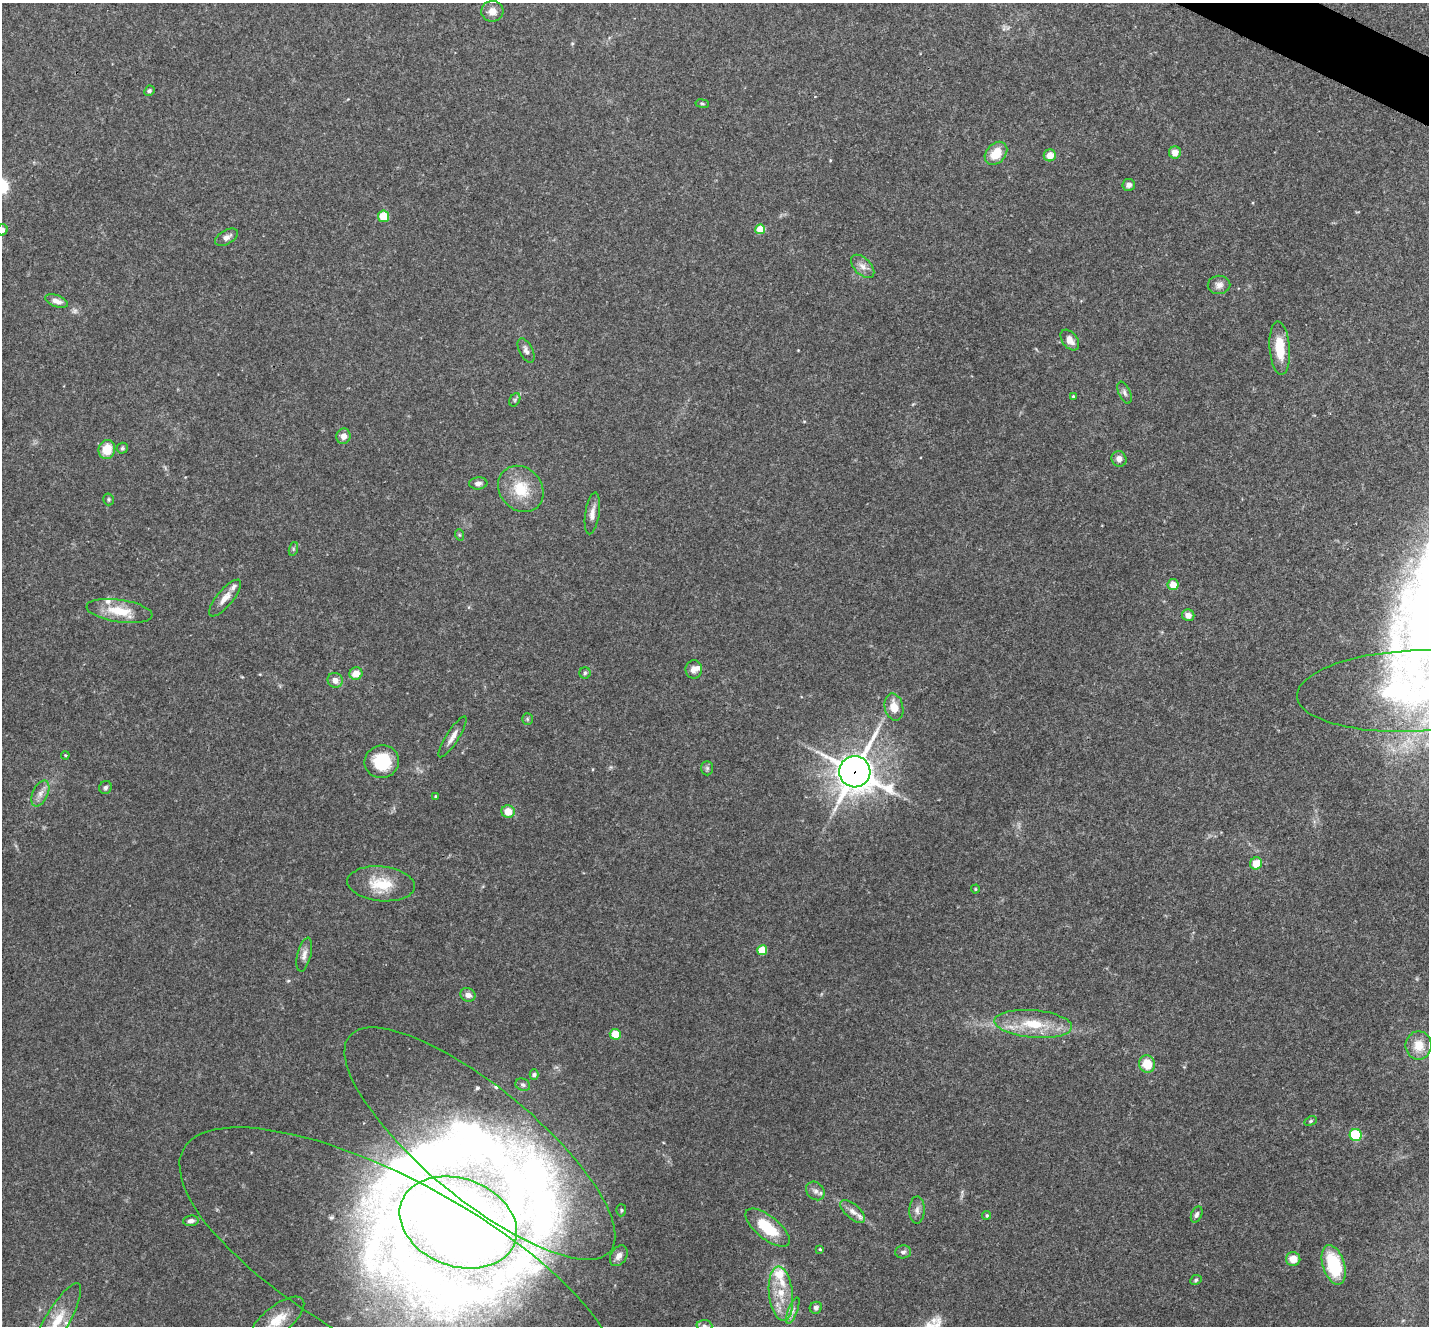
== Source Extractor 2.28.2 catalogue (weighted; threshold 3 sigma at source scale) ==
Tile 10 of 4 x 4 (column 2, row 3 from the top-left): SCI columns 1434-2860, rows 1609-2932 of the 5718 x 5728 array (HDU 1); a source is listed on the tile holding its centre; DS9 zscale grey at full resolution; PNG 1431 x 1328 px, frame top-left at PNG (2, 3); each listed source drawn as its Kron ellipse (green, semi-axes under 4 px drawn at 4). Shown black and unused: <1% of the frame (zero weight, under 3 of 4 exposures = <1% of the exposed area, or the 3 px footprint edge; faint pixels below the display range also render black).
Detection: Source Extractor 2.28.2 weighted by HDU 2 'WHT'; one run over the whole footprint, this tile lists its part. Background 0.113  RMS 0.007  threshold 0.0314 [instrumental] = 3 sigma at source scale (4.5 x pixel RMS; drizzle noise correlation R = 1.50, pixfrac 1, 0.05/0.05 arcsec/px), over >= 5 px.
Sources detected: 103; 1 too faint to see at this stretch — neither listed nor drawn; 15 inside a brighter listed object's ellipse — not listed separately; the other 87 listed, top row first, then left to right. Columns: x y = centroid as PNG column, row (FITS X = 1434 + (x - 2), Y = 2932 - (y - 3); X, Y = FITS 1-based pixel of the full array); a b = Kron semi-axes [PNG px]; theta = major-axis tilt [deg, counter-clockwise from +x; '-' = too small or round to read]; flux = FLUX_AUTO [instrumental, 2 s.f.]
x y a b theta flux
492 11 11 10 - 5.5
149 91 5 4 - 1.4
702 104 7 3 -9 0.89
996 153 13 9 46 13
1175 153 6 6 - 6.1
1050 155 6 6 - 7.5
1129 185 6 6 - 2.6
383 216 5 5 - 16
760 229 5 5 - 22
2 230 5 5 - 3.7
227 237 12 7 30 3.5
863 266 14 8 -45 4.8
1219 285 11 9 2 3.9
56 301 12 6 -19 4.7
1070 340 11 7 -53 5.3
1280 348 27 10 -86 19
526 350 13 6 -63 3.1
1124 393 12 5 -66 2.3
1073 396 4 3 - 0.76
515 400 7 5 61 1.3
343 436 7 7 - 4.9
122 448 5 5 - 1.2
107 449 9 8 - 14
1119 459 8 7 - 3.9
478 483 9 6 5 2.7
521 489 25 21 -49 22
109 499 6 5 - 1.1
592 513 21 7 82 5.1
460 535 6 4 -70 0.82
293 549 7 4 72 1.1
1173 585 5 5 - 9.5
225 598 23 8 50 6.9
120 611 33 11 -8 19
1188 615 6 6 - 4.3
694 669 9 8 - 4.3
585 673 6 5 - 1.4
356 674 6 6 - 8
335 680 8 7 - 4.7
1412 691 115 40 3 180
894 707 14 9 -76 10
527 719 6 5 - 1
452 737 24 6 57 5.6
65 755 4 3 - 0.6
382 762 17 16 - 30
707 768 7 6 - 1.5
855 772 15 15 - 1300
105 787 7 6 - 1.7
40 793 14 7 65 4.7
436 796 3 3 - 0.87
508 812 6 6 - 9.6
1256 863 6 5 - 11
381 884 34 17 -6 22
975 889 4 4 - 0.69
762 950 5 5 - 22
304 955 17 6 76 4.2
468 995 8 6 -24 4
1033 1024 39 14 -5 26
615 1034 5 5 - 14
1419 1045 14 13 - 12
1147 1064 8 8 - 15
534 1075 5 4 - 1.1
523 1085 7 6 - 1.7
1311 1121 6 4 27 1
1356 1135 6 6 - 41
480 1144 169 56 -40 240
815 1191 10 8 -45 3.3
621 1210 6 5 - 1.1
917 1210 14 7 88 3.5
853 1211 15 7 -40 4.4
987 1215 4 4 - 1.2
1197 1215 8 5 67 2
191 1221 8 5 7 2.7
458 1222 60 44 -20 940
768 1228 27 11 -39 26
820 1249 4 3 - 0.73
903 1252 8 6 3 2.1
619 1256 11 7 58 4.1
1293 1259 7 7 - 8.7
1334 1265 20 11 -73 45
398 1268 246 85 -29 440
1196 1280 6 4 24 1.1
781 1294 27 12 -83 17
816 1308 6 6 - 2
793 1311 14 4 68 2.7
277 1320 33 14 39 17
57 1321 42 12 60 21
704 1326 8 6 -5 1.9
Overlapping masked pixels (flux is a lower limit): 1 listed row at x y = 855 772
Isophote crosses this tile's border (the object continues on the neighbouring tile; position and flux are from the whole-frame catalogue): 5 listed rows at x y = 2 230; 1412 691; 277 1320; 57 1321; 704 1326